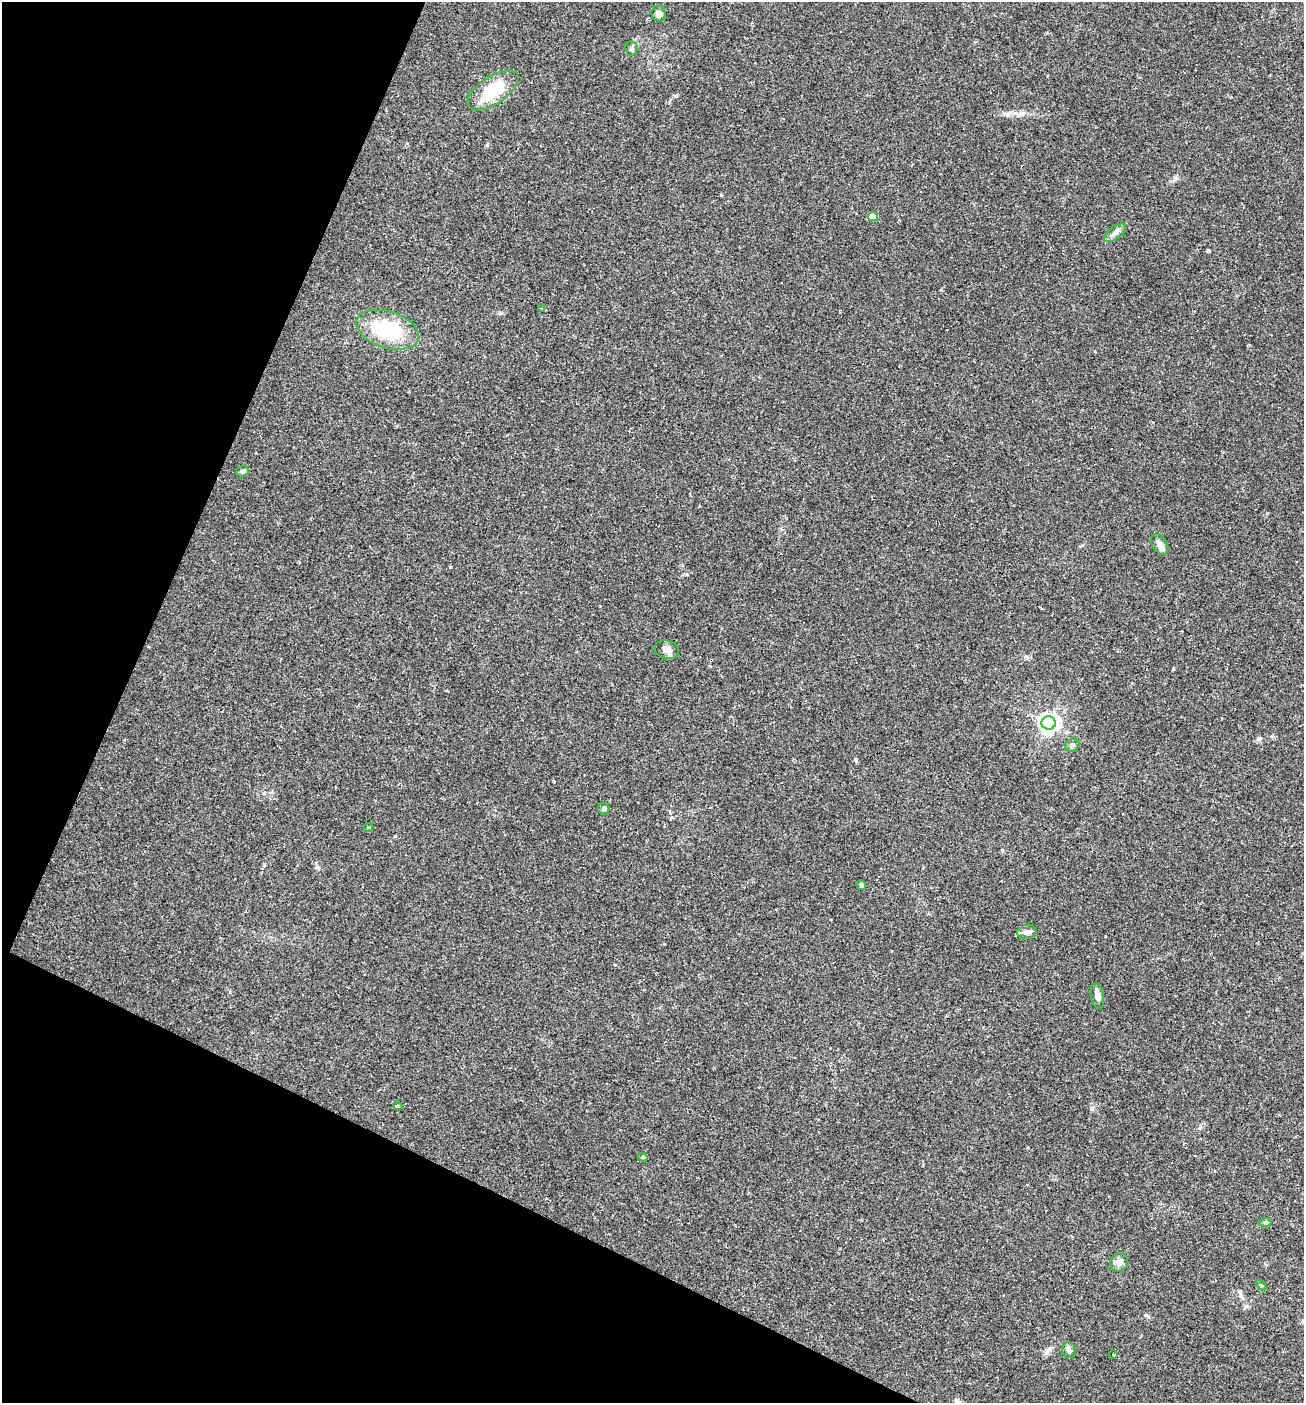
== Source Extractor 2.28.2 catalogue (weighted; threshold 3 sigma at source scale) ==
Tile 9 of 4 x 4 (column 1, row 3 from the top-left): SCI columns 138-1439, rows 1403-2803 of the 5617 x 5606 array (HDU 1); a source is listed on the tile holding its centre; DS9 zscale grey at full resolution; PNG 1306 x 1405 px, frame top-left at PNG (2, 2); each listed source drawn as its Kron ellipse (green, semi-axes under 4 px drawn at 4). Shown black and unused: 23% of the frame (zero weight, under 2 of 3 exposures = <1% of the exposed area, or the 3 px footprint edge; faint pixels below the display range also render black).
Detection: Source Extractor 2.28.2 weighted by HDU 2 'WHT'; one run over the whole footprint, this tile lists its part. Background 0.0488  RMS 0.0049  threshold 0.0221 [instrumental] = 3 sigma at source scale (4.5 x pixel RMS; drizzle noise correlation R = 1.50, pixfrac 1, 0.05/0.05 arcsec/px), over >= 5 px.
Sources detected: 28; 3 cosmic-ray / hot-pixel residue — neither listed nor drawn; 1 inside a brighter listed object's ellipse — not listed separately; the other 24 listed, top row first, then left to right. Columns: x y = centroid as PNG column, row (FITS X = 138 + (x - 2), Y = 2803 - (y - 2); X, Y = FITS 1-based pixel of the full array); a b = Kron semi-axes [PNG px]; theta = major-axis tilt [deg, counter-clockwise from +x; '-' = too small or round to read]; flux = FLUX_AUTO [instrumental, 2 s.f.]
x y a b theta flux
658 14 8 7 - 2.3
631 48 7 6 - 1.1
493 90 29 14 34 21
873 216 5 4 - 8.6
1115 233 13 6 37 2.3
541 309 3 2 - 0.53
388 330 32 18 -18 33
242 471 6 5 - 1.5
1160 544 11 7 -57 2.3
667 650 12 9 -15 3.1
1049 723 7 6 - 230
1072 745 7 6 - 1.2
604 809 6 5 - 0.88
369 827 4 2 - 0.53
861 885 5 4 - 0.9
1027 932 9 7 13 2.1
1097 996 13 6 -79 1.9
398 1106 5 3 - 0.56
643 1157 5 4 - 0.66
1265 1222 6 4 -1 0.77
1119 1262 10 8 62 2.6
1261 1285 6 4 -44 0.58
1069 1350 8 7 - 1.6
1113 1355 4 3 - 0.45
Unlisted compact peaks at least as high as the median listed source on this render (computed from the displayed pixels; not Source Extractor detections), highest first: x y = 676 96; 1208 250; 1173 669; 721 195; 450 567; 856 761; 317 867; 1146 1315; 1258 739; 500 313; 487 145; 1175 178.